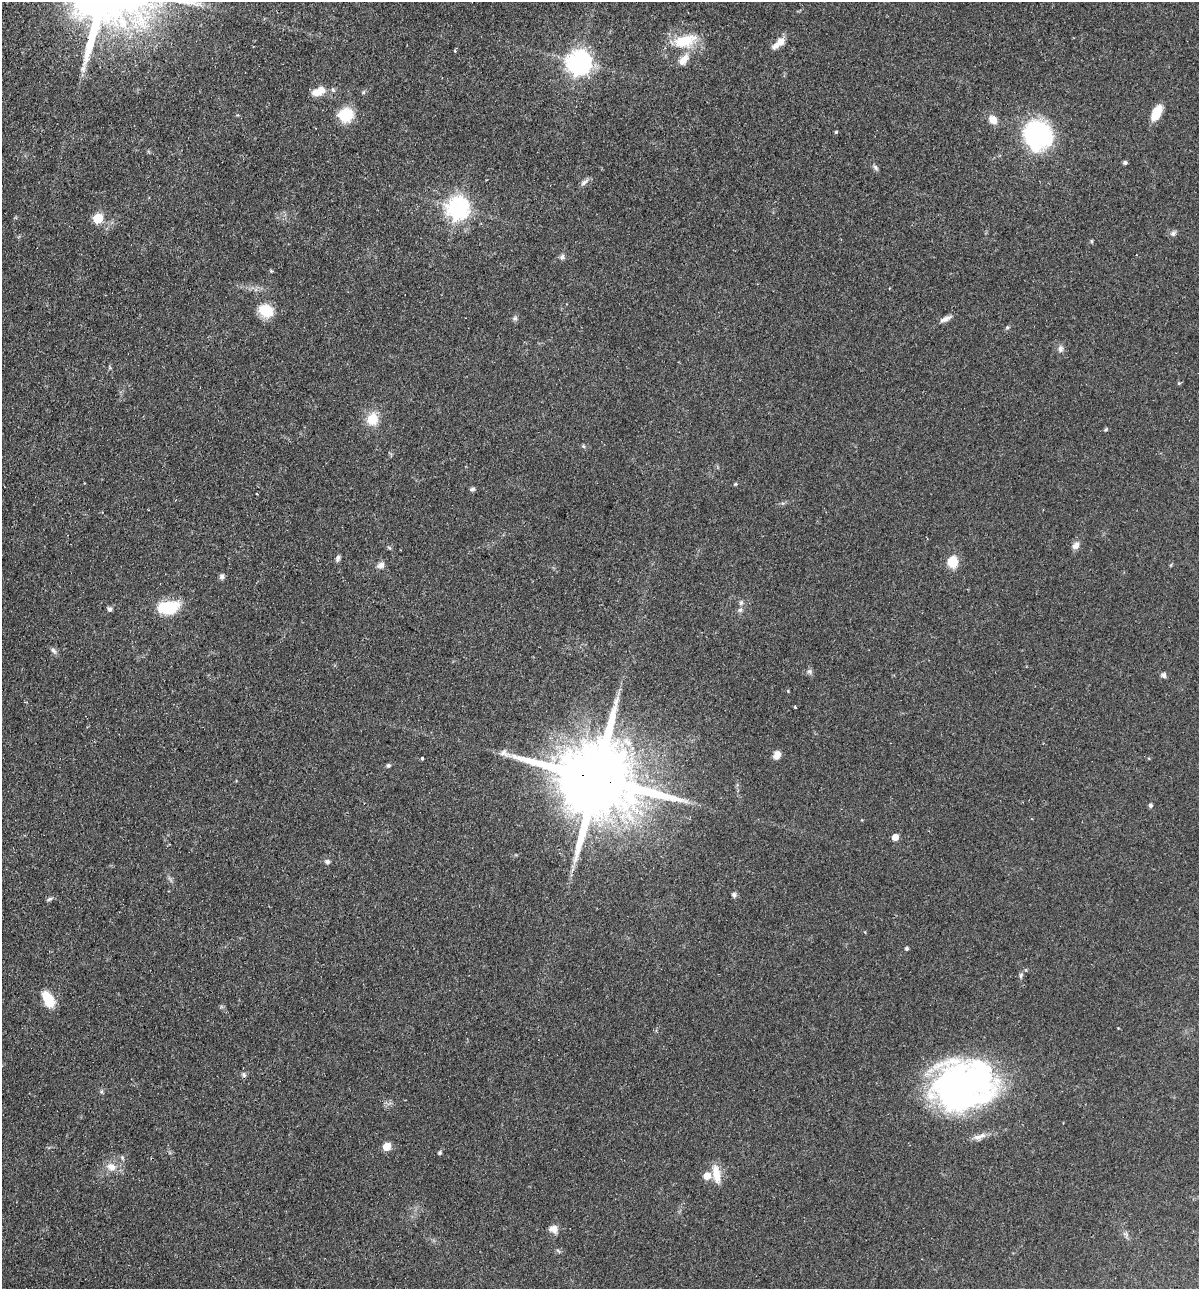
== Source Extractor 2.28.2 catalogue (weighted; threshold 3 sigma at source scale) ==
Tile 11 of 4 x 4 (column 3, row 3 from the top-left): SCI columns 2702-3898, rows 1306-2592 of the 5280 x 5184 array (HDU 1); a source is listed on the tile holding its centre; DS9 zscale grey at full resolution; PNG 1201 x 1291 px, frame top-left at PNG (2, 2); no overlay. Shown black and unused: <1% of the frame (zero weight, under 2 of 3 exposures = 3% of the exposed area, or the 3 px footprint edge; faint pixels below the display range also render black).
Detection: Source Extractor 2.28.2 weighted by HDU 2 'WHT'; one run over the whole footprint, this tile lists its part. Background 0.0641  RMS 0.0053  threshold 0.024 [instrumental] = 3 sigma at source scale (4.5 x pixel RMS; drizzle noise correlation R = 1.50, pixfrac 1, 0.05/0.05 arcsec/px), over >= 5 px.
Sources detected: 66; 1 cosmic-ray / hot-pixel residue — not listed; the other 65 listed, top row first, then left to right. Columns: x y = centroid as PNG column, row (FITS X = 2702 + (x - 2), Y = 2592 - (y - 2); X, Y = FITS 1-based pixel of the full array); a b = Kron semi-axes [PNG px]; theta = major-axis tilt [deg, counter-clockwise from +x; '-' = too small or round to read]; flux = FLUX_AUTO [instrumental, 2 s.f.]
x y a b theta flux
685 41 32 15 15 18
779 43 19 7 41 5.5
455 50 3 3 - 0.97
683 60 19 10 51 6.1
579 63 8 8 - 450
318 91 19 10 22 6.9
1156 113 15 8 62 13
346 115 14 13 - 17
993 120 10 8 -52 5.1
836 132 4 4 - 0.68
1037 134 23 21 -64 89
1125 163 5 4 - 1
875 168 9 5 -50 1.2
584 182 14 5 38 1.9
458 208 8 7 - 360
98 218 6 5 - 25
1173 233 9 6 20 1.6
562 257 7 6 - 1.4
271 271 4 3 - 0.57
266 310 19 15 -28 10
515 318 6 6 - 1.1
945 319 17 6 25 2.8
1007 327 5 5 - 0.71
1060 349 9 7 85 2.1
372 419 14 12 74 10
1106 429 6 4 45 0.68
583 446 6 4 -46 0.69
736 484 5 4 - 0.57
472 489 7 5 20 1.1
257 494 3 2 - 0.46
1076 546 10 8 47 2.8
338 558 8 5 72 1.5
953 562 13 11 71 9.5
381 565 10 8 29 2.4
222 576 6 6 - 1.5
741 603 7 5 63 1.1
168 607 26 15 10 18
110 609 5 5 - 1.5
740 610 7 5 42 1.2
53 651 10 5 -52 1.6
809 671 8 5 -72 1.3
1163 675 7 6 - 1.5
795 707 3 3 - 1.1
777 755 10 8 62 3.3
422 758 3 3 - 0.98
388 765 6 5 - 0.89
596 778 25 19 -17 8900
1150 805 5 5 - 1
895 837 5 5 - 5.7
327 862 7 5 -15 1.3
734 895 7 6 - 1.4
50 899 8 5 27 1.1
907 948 4 4 - 0.96
1021 975 8 5 73 1.1
48 999 19 10 -60 12
244 1075 7 6 - 1.2
963 1085 67 51 10 190
979 1137 19 7 21 3.8
387 1147 5 5 - 11
440 1153 4 4 - 0.99
122 1158 7 5 -70 0.9
111 1167 12 10 -42 4.9
716 1174 25 9 -79 7.4
707 1176 6 5 - 7.4
554 1229 10 9 - 3.9
Overlapping masked pixels (flux is a lower limit): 1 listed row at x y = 596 778